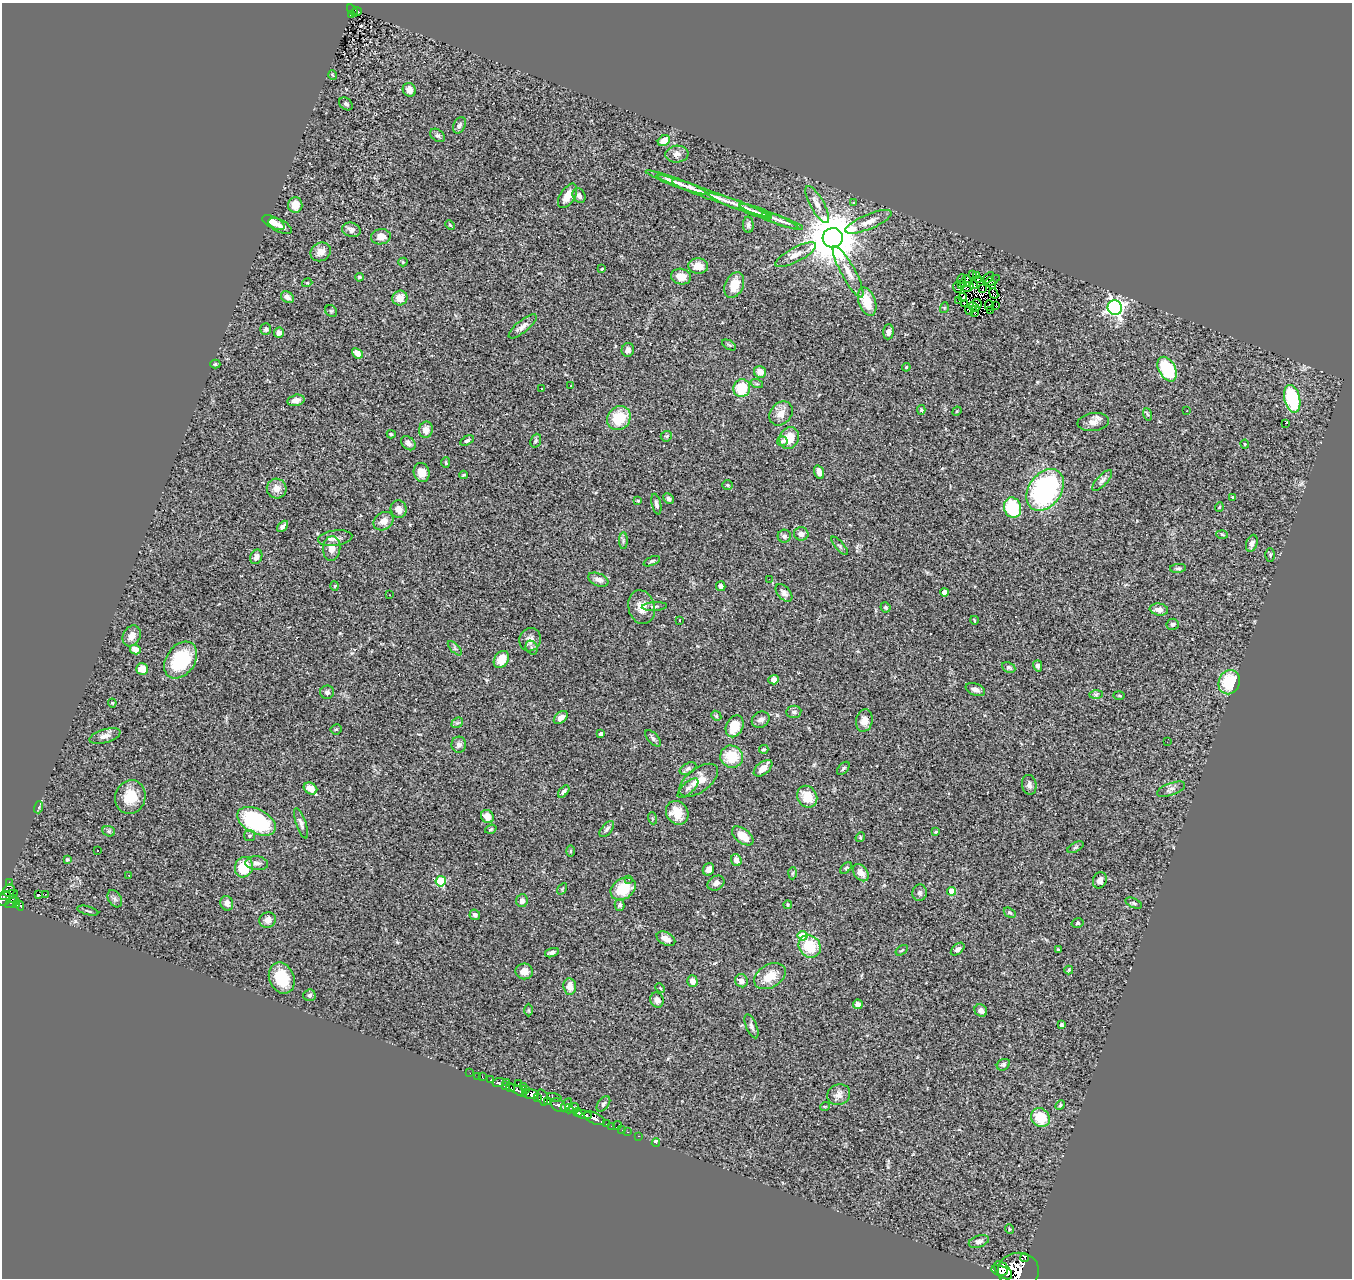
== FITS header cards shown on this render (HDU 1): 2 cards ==
NAXIS1  =                 1350
NAXIS2  =                 1276

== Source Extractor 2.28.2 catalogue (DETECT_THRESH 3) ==
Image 1350 x 1276 px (HDU 1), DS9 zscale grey, 1 PNG px = 1 image px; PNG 1354 x 1280 px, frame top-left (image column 1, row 1276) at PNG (2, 3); each listed source drawn as its Kron ellipse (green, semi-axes under 4 px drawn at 4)
Background 0.609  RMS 0.065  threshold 0.195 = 3 sigma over >= 5 px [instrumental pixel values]
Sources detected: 313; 4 with non-positive FLUX_AUTO (blend fragments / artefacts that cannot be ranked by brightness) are neither listed nor drawn; the other 309 listed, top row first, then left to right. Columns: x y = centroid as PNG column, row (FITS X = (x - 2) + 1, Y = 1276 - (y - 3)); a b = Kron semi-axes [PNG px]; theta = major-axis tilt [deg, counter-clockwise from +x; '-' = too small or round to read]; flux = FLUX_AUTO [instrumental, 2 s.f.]
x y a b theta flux
352 10 7 3 -47 22
357 11 4 3 - 24
351 15 4 2 - 26
333 75 5 3 - 3.3
409 90 7 6 - 27
346 104 7 5 -39 11
459 125 8 6 64 13
438 135 8 5 -37 9.5
664 141 6 5 - 46
677 154 11 8 5 26
677 183 33 4 -20 37
689 187 18 4 -20 20
568 196 14 7 58 43
579 196 8 6 -57 16
713 196 60 4 -20 64
853 202 3 3 - 4.8
817 204 21 7 -61 36
295 205 8 7 - 58
740 206 34 4 -20 34
755 211 17 3 -21 13
769 216 31 4 -22 32
782 221 22 4 -19 25
869 222 25 7 23 45
274 223 12 5 -26 33
450 225 5 3 - 4.5
748 225 8 5 -88 12
280 226 13 6 -27 19
351 230 9 7 -15 18
381 237 10 7 9 39
833 238 10 10 - 26000
321 252 11 9 32 31
796 255 23 7 28 38
403 262 4 4 - 4.1
698 266 10 7 -4 43
602 269 4 3 - 4.3
848 272 29 7 -61 49
973 275 2 2 - 32
977 275 3 2 - 4.4
359 277 4 3 - 4.9
681 277 10 8 -10 47
988 278 7 4 47 5.4
962 279 4 3 - 6.6
978 279 2 2 - 3.9
967 281 6 2 -70 3
992 281 8 2 30 21
307 283 5 3 - 3.8
962 284 3 2 - 5.5
992 284 4 2 - 2.4
734 285 13 9 67 70
974 285 4 2 - 2.6
968 287 6 4 25 7
957 288 5 3 - 0.17
983 288 4 2 - 3.6
994 294 5 2 - 5.9
287 297 7 5 -35 17
963 297 4 2 - 3.4
400 298 8 7 - 44
959 301 3 2 - 3.5
867 302 14 8 -70 98
964 303 2 2 - 3.7
977 303 4 3 - 5.4
989 305 5 2 - 5.3
995 305 3 2 - 2.6
974 307 6 2 -26 4.1
944 308 5 3 - 3.9
1115 308 7 7 - 1300
969 310 4 2 - 7.5
331 311 6 5 - 6
990 311 3 2 - 7.4
974 312 3 2 - 5.4
523 326 17 6 40 24
266 329 6 5 - 9.4
888 332 7 5 85 15
279 333 5 5 - 18
729 345 8 3 -31 5.6
628 350 7 6 - 16
357 353 6 4 -41 36
215 364 5 4 - 5.9
906 367 4 3 - 4.9
1167 369 13 8 -62 310
760 372 6 5 - 37
757 384 6 4 -18 6.2
571 386 2 2 - 3.6
742 388 9 8 - 130
542 389 2 2 - 3.8
1292 399 14 7 -77 300
296 400 9 5 12 21
921 410 5 4 - 5.4
957 411 5 4 - 4.3
1187 411 2 2 - 2.9
781 413 13 10 47 39
1147 414 6 4 -70 6.1
619 418 12 11 - 130
1093 422 16 9 8 32
1285 423 2 2 - 31
426 430 8 7 - 27
391 434 4 4 - 4.9
666 436 6 5 - 6.9
789 438 11 9 67 74
467 441 7 4 28 9
536 441 7 5 70 7.9
782 441 5 5 - 7.7
408 443 8 6 -42 18
1245 444 4 4 - 3.9
446 463 5 4 - 6
819 472 7 4 -71 29
422 473 9 8 - 45
464 475 4 3 - 4.7
1102 480 13 5 47 15
727 485 5 4 - 5.5
277 489 10 10 - 36
1045 490 23 16 54 830
1232 497 3 3 - 4.2
669 498 5 5 - 10
638 501 3 3 - 5.2
656 504 10 4 -77 15
1219 507 5 4 - 4.8
1013 508 10 8 -73 220
399 509 9 8 - 29
384 521 10 8 34 35
282 526 6 4 45 13
801 534 7 6 - 18
1222 534 5 3 - 5.3
784 536 6 6 - 13
335 538 17 7 7 27
623 541 8 4 89 9.2
1252 543 9 5 71 19
840 546 11 3 -49 8
332 548 12 8 83 40
1270 555 6 4 89 6.6
256 557 7 5 66 21
652 561 9 4 23 7.5
1178 568 8 4 5 8
769 579 2 2 - 3.1
598 580 11 6 -23 24
335 586 5 3 - 3.6
721 586 5 4 - 18
945 592 4 4 - 31
784 593 10 6 -48 17
390 595 2 2 - 2.9
654 606 12 4 4 10
641 607 17 13 -75 54
885 607 5 4 - 9
1159 609 9 6 -8 26
680 620 3 2 - 2.7
974 620 4 2 - 3.6
1173 624 6 5 - 9.8
132 636 11 8 60 33
530 640 12 10 68 29
455 648 9 3 -45 7.5
532 648 7 5 -60 11
135 649 5 4 - 32
501 659 9 7 57 76
181 660 20 14 55 240
1038 666 6 4 -75 10
1009 667 7 5 -26 9.9
142 669 6 5 - 64
774 680 5 4 - 28
1229 682 12 10 68 170
975 690 10 6 -20 21
327 692 7 6 - 14
1096 695 7 4 1 8.4
1119 695 5 3 - 4.3
112 703 4 4 - 4.1
794 712 7 6 - 12
716 716 5 4 - 5.3
561 718 8 5 40 23
761 720 9 7 33 21
864 721 11 8 79 29
457 723 6 4 40 7.5
735 726 11 8 65 88
336 729 5 5 - 5.3
601 734 4 4 - 22
105 736 16 6 17 27
653 738 10 5 -47 11
1167 742 2 2 - 1.8
459 745 8 7 - 18
764 749 5 3 - 5.2
732 757 11 11 - 120
763 768 11 6 39 40
843 768 8 4 48 8
688 769 9 5 28 11
699 780 22 11 37 72
1029 785 10 7 -82 18
688 788 13 5 42 17
310 789 7 5 -32 53
1171 789 15 6 20 20
564 792 7 4 49 12
130 797 17 15 71 100
807 797 11 9 -57 84
39 807 6 4 73 6.4
677 813 12 10 -54 80
487 817 7 6 - 40
652 818 6 4 -71 5.4
257 821 21 12 -27 380
301 823 16 5 -71 16
491 829 6 4 19 6.8
607 829 10 5 50 12
109 831 6 5 - 7.4
936 832 4 3 - 4.6
250 835 5 5 - 8.6
743 836 12 7 -38 60
860 837 5 4 - 4.9
1076 847 8 4 27 8.3
98 851 2 2 - 3.9
571 851 6 4 90 4.6
67 860 3 3 - 5.9
736 860 6 5 - 21
257 863 11 7 -5 20
244 867 10 9 - 140
846 868 7 4 45 6.4
708 869 6 5 - 26
792 873 6 4 87 6.3
861 873 9 6 -52 32
129 875 3 2 - 4.9
629 879 3 2 - 5.8
1100 880 8 6 68 22
441 881 5 5 - 250
9 882 3 2 - 6.9
716 883 9 7 34 19
562 889 6 4 58 4.9
623 889 13 10 32 120
9 890 6 5 - 92
952 891 4 4 - 75
920 893 8 7 - 13
45 894 2 2 - 3.4
9 895 9 4 18 110
38 895 3 3 - 12
4 898 8 6 44 190
12 898 3 3 - 61
115 899 9 6 -59 14
522 901 6 6 - 22
12 903 8 3 24 49
227 903 7 6 - 17
1134 903 9 4 -24 8.5
16 904 3 3 - 53
620 905 6 5 - 9.9
788 905 4 3 - 5.2
20 906 5 4 - 58
88 911 11 2 -15 6
1010 913 6 4 -30 6.6
475 915 5 5 - 13
268 920 8 7 - 29
1078 923 6 4 16 6.2
803 936 5 5 - 170
666 939 10 6 -28 33
810 946 12 10 -47 130
958 949 8 5 41 14
1058 949 4 3 - 4.3
902 950 7 3 35 5.2
552 953 7 4 17 12
1069 970 4 3 - 4.9
524 971 9 8 - 29
770 976 17 11 30 78
282 978 16 12 -68 120
692 981 6 5 - 33
741 981 7 6 - 20
570 986 8 6 -84 40
660 988 5 3 - 4.4
309 995 6 5 - 10
657 1000 8 6 -65 22
858 1004 5 4 - 22
529 1010 6 4 -89 5.5
981 1011 7 5 -40 24
1061 1025 4 3 - 7.5
751 1026 13 5 -67 14
1003 1065 7 5 32 9.1
470 1073 3 2 - 3.5
478 1076 2 2 - 3.3
482 1077 4 2 - 8.7
491 1080 3 3 - 49
498 1082 6 3 24 110
506 1082 3 2 - 54
518 1083 3 2 - 5.1
506 1086 3 3 - 66
523 1087 4 2 - 46
510 1088 4 3 - 110
518 1090 10 4 -30 45
526 1090 3 3 - 58
531 1094 8 4 -4 460
839 1095 12 10 26 25
542 1097 8 5 -73 200
554 1097 7 3 -16 100
537 1098 4 3 - 45
547 1102 3 3 - 49
603 1104 9 5 52 10
558 1105 8 6 -40 220
566 1105 7 4 52 130
1060 1105 5 4 - 5.9
825 1106 5 3 - 3.5
574 1108 5 3 - 74
569 1109 5 3 - 100
577 1112 5 3 - 110
584 1115 8 3 -14 250
1040 1117 10 9 - 120
594 1118 11 5 -24 450
607 1124 3 3 - 18
618 1125 4 2 - 14
611 1126 3 2 - 6.9
622 1130 2 2 - 6.4
627 1132 2 2 - 3.1
638 1136 3 2 - 13
656 1143 4 3 - 13
1009 1229 5 3 - 3.7
979 1242 10 6 18 16
1025 1258 4 3 - 210
1000 1270 8 5 -10 700
1003 1270 11 6 -48 1100
1018 1271 20 18 -1 2200
At the frame edge (FLAGS 8, measured only in part): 2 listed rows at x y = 4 898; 1018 1271
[4 non-positive-flux detections neither listed nor drawn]